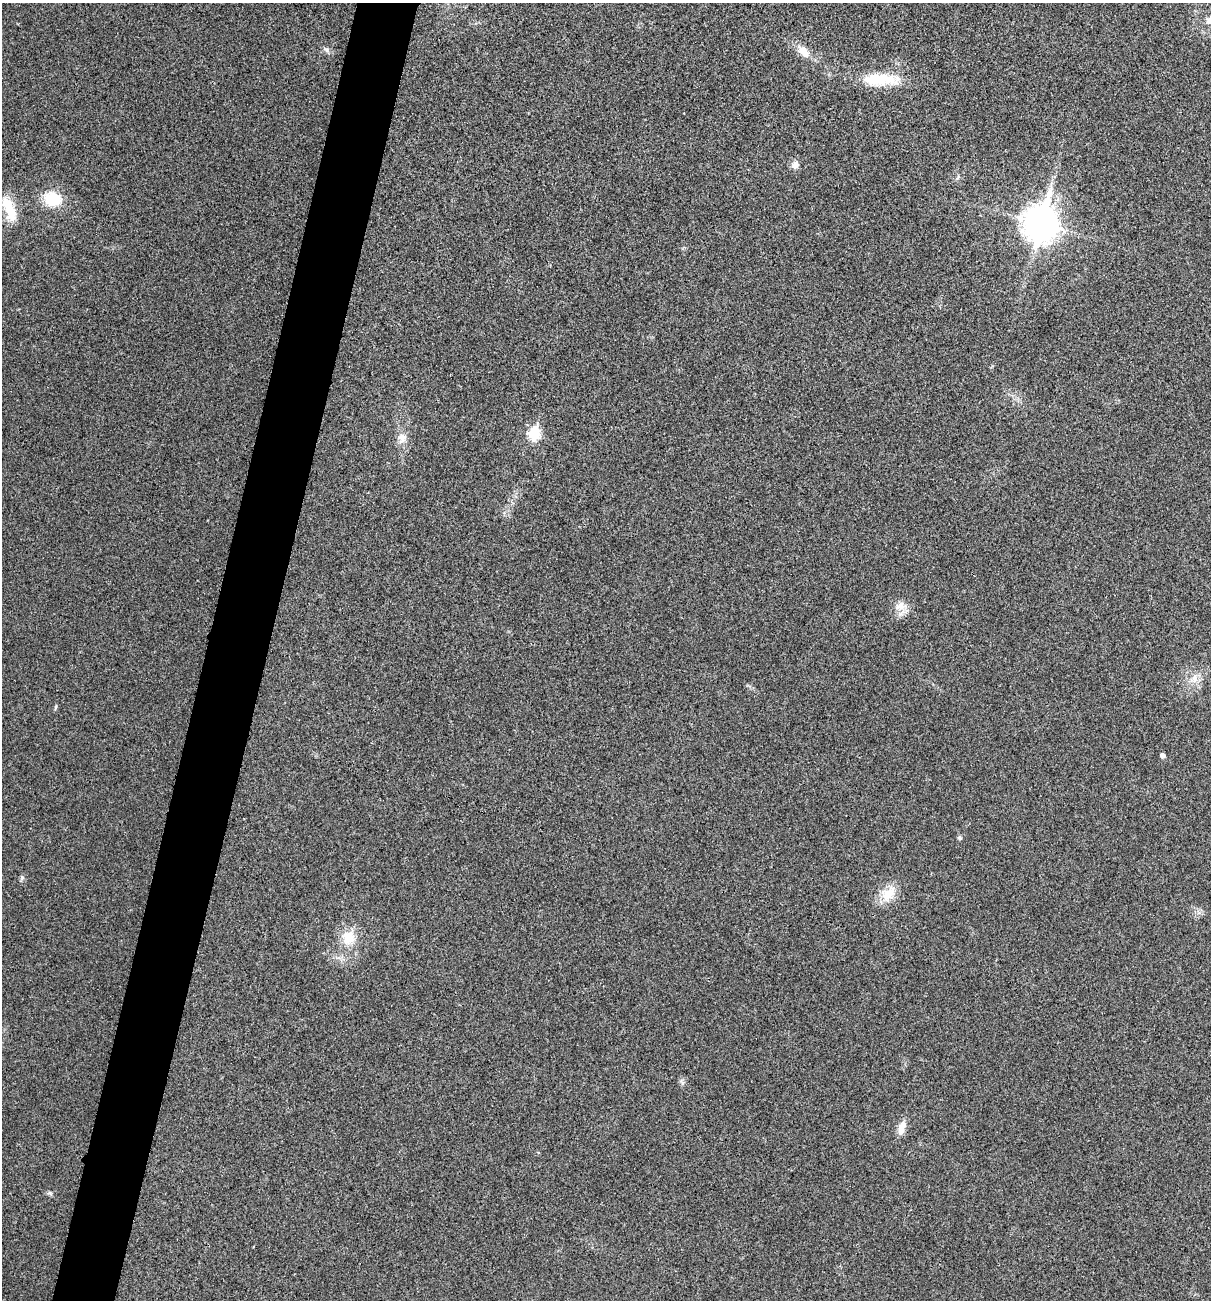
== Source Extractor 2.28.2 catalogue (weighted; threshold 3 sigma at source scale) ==
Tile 7 of 4 x 4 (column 3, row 2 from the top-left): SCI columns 2549-3757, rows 2604-3901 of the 5220 x 5205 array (HDU 1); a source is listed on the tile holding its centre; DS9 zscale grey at full resolution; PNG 1213 x 1302 px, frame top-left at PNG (2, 3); no overlay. Shown black and unused: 5% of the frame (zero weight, under 3 of 4 exposures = <1% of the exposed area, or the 3 px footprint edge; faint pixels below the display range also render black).
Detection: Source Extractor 2.28.2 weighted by HDU 2 'WHT'; one run over the whole footprint, this tile lists its part. Background 0.0264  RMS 0.0059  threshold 0.0265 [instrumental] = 3 sigma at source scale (4.5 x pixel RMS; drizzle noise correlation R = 1.50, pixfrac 1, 0.05/0.05 arcsec/px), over >= 5 px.
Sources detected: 18; all 18 listed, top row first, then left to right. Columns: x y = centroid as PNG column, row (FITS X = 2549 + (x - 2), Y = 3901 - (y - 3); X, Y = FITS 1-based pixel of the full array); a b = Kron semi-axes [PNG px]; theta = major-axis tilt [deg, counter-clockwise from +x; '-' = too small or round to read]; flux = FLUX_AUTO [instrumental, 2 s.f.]
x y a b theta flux
326 50 9 6 -29 1.8
804 52 22 11 -47 7.4
880 79 50 15 -1 23
795 165 12 10 72 3.3
958 177 8 4 60 1
52 199 21 16 -12 20
9 209 33 13 -69 16
1040 223 14 11 77 1000
534 433 7 6 - 50
402 438 15 13 80 5.7
900 606 18 12 17 6.4
1194 679 17 10 54 6.6
1162 755 5 4 - 2.3
960 838 6 5 - 1
22 878 7 5 69 1.3
888 894 24 16 49 12
349 937 18 17 - 13
902 1128 19 8 73 6.1
Unlisted compact peaks at least as high as the median listed source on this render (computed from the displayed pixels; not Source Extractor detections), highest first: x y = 50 1193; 56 706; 682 1083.